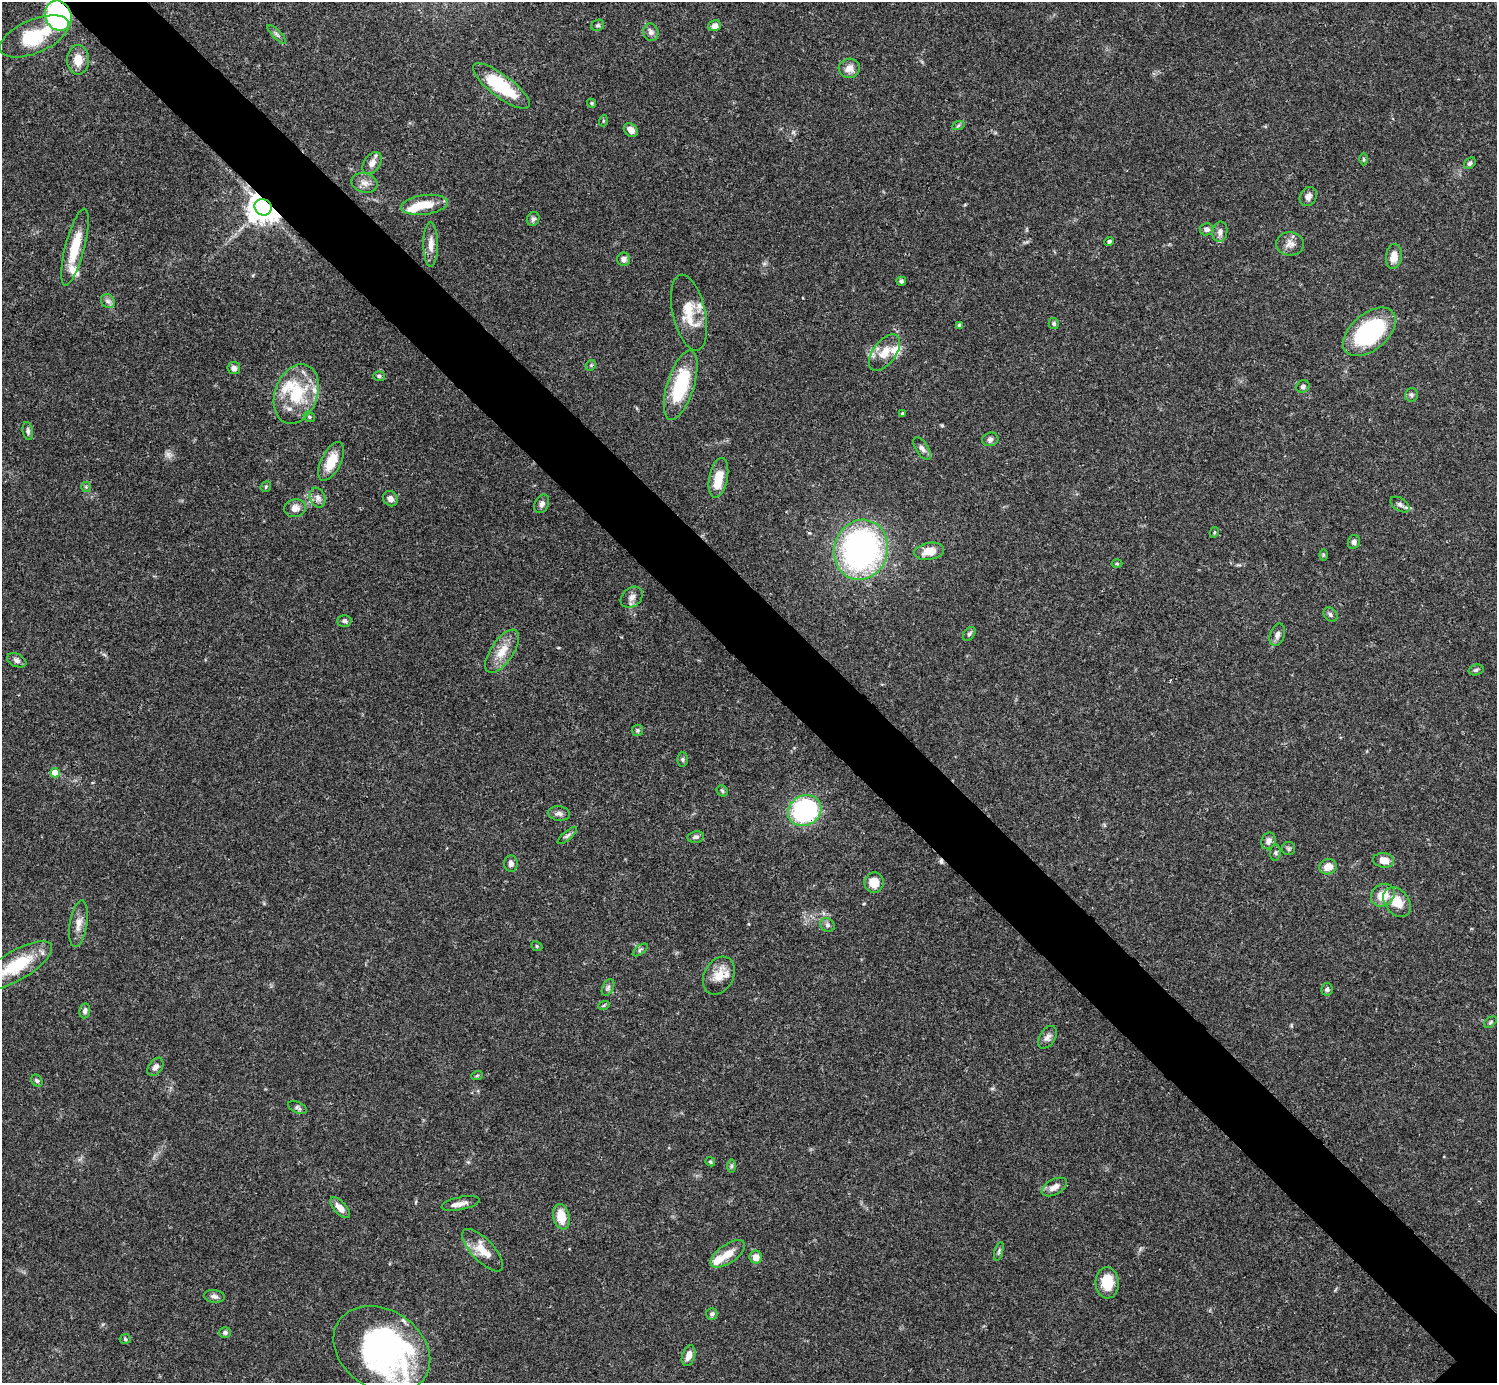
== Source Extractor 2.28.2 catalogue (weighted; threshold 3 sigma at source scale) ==
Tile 11 of 4 x 4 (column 3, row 3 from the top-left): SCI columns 2990-4484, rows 1539-2919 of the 5982 x 5981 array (HDU 1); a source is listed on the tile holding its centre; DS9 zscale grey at full resolution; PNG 1499 x 1385 px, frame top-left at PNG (2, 2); each listed source drawn as its Kron ellipse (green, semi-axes under 4 px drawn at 4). Shown black and unused: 6% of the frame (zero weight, under 3 of 4 exposures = <1% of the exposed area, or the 3 px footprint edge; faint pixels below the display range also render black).
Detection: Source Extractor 2.28.2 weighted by HDU 2 'WHT'; one run over the whole footprint, this tile lists its part. Background 0.0411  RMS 0.0027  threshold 0.012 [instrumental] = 3 sigma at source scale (4.5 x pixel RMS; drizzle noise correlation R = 1.50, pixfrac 1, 0.05/0.05 arcsec/px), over >= 5 px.
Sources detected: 133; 1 too faint to see at this stretch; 2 inside a brighter object's white glare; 1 cosmic-ray / hot-pixel residue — neither listed nor drawn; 8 inside a brighter listed object's ellipse — not listed separately; the other 121 listed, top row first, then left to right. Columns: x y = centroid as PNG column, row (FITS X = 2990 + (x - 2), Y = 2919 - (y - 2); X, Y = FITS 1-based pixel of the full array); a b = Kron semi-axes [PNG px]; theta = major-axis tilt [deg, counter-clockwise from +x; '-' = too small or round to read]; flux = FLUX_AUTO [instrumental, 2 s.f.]
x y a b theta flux
58 16 15 13 -66 61
598 25 7 5 26 0.52
714 26 6 5 - 1.5
651 32 9 7 -77 1.2
277 34 12 3 -45 0.66
34 36 37 16 23 15
78 60 15 11 -89 3.9
849 68 10 9 - 2.3
501 86 34 11 -37 16
592 103 5 4 - 0.36
603 121 5 3 - 0.26
958 126 6 4 20 0.43
631 130 8 6 -44 1.8
1364 159 6 4 -89 0.36
372 163 12 8 55 1.8
1470 163 6 5 - 0.63
364 183 13 9 -16 1.8
1308 196 10 8 61 1.5
424 205 23 10 8 5
263 207 9 8 - 420
533 219 7 6 - 0.79
1206 229 7 6 - 1.1
1220 232 10 7 81 1.3
1109 241 5 4 - 0.63
431 244 22 7 -90 2.4
1290 244 14 12 -4 2
75 247 39 9 75 8.1
1394 256 12 8 82 2.9
624 259 6 6 - 1.2
901 281 5 4 - 0.55
108 301 8 6 -44 0.88
689 313 39 16 -77 7.7
1054 323 6 5 - 0.45
960 325 4 3 - 0.77
1369 332 31 18 40 30
884 353 21 11 53 4.7
591 365 6 4 45 0.39
234 368 6 6 - 1.1
379 376 6 5 - 0.53
681 385 36 13 73 18
1303 387 7 6 - 0.62
296 394 31 21 70 13
1411 395 7 6 - 0.66
902 414 3 3 - 0.51
309 417 6 5 - 0.41
28 431 9 5 -81 0.7
990 439 8 6 17 0.76
922 448 13 6 -56 1.1
331 461 21 10 63 5.8
718 478 20 9 79 5.4
86 487 5 5 - 0.37
266 487 6 5 - 0.36
318 498 10 7 -69 1.3
390 499 8 7 - 1.3
542 504 10 7 64 1
1400 504 10 6 -34 1
295 508 11 9 10 1.9
1214 532 5 4 - 0.29
1354 542 7 6 - 0.88
861 550 30 26 73 78
929 551 15 8 9 4.2
1323 555 6 4 -90 0.33
1117 564 5 3 - 0.3
632 597 12 9 42 1.6
1330 614 8 6 -47 0.71
344 621 7 6 - 0.71
969 634 8 5 51 0.57
1277 635 11 7 70 1.3
502 651 25 11 56 4.5
17 660 10 6 -23 0.95
1476 670 7 5 15 0.56
637 730 6 6 - 0.47
682 759 7 5 -89 0.52
55 773 5 4 - 3.8
722 791 6 5 - 0.43
805 810 17 15 29 39
559 814 11 7 -8 1.1
567 836 12 4 40 0.71
696 837 8 5 9 0.8
1269 841 8 7 - 1.3
1289 849 6 6 - 0.59
1275 853 8 5 84 0.52
1384 860 10 7 -8 2.9
511 864 8 7 - 1.1
1328 867 9 7 17 3
874 883 10 9 - 4.2
1383 895 12 10 38 4.7
1397 902 16 11 -51 4.7
78 924 23 8 81 2.6
827 925 7 6 - 0.74
537 946 6 4 -25 0.4
640 950 9 4 38 0.53
17 965 40 14 30 12
719 976 20 14 62 4.2
608 987 9 5 63 0.7
1327 989 6 5 - 0.68
604 1005 6 3 20 0.34
85 1011 7 5 81 0.88
1490 1022 7 4 38 0.45
1047 1037 12 8 58 1.3
155 1067 10 6 55 1.2
477 1076 6 3 20 0.31
37 1081 6 5 - 0.57
298 1107 10 5 -23 0.65
710 1162 5 4 - 0.35
731 1166 7 4 89 0.51
1054 1187 14 7 28 2
460 1203 19 6 11 1.7
340 1208 13 6 -46 2.3
561 1217 13 8 -77 5.1
483 1250 27 11 -47 4.8
999 1251 9 4 75 0.52
728 1254 20 9 35 3.6
756 1257 6 6 - 2.1
1107 1283 16 11 -86 6.4
214 1296 10 6 -7 0.92
712 1314 6 5 - 0.62
225 1332 6 5 - 0.67
125 1339 5 4 - 0.4
382 1350 52 39 -33 72
688 1356 11 6 73 2.2
Overlapping masked pixels (flux is a lower limit): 3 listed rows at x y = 58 16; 263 207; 805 810
Isophote crosses this tile's border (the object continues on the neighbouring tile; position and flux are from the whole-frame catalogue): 2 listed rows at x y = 58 16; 382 1350